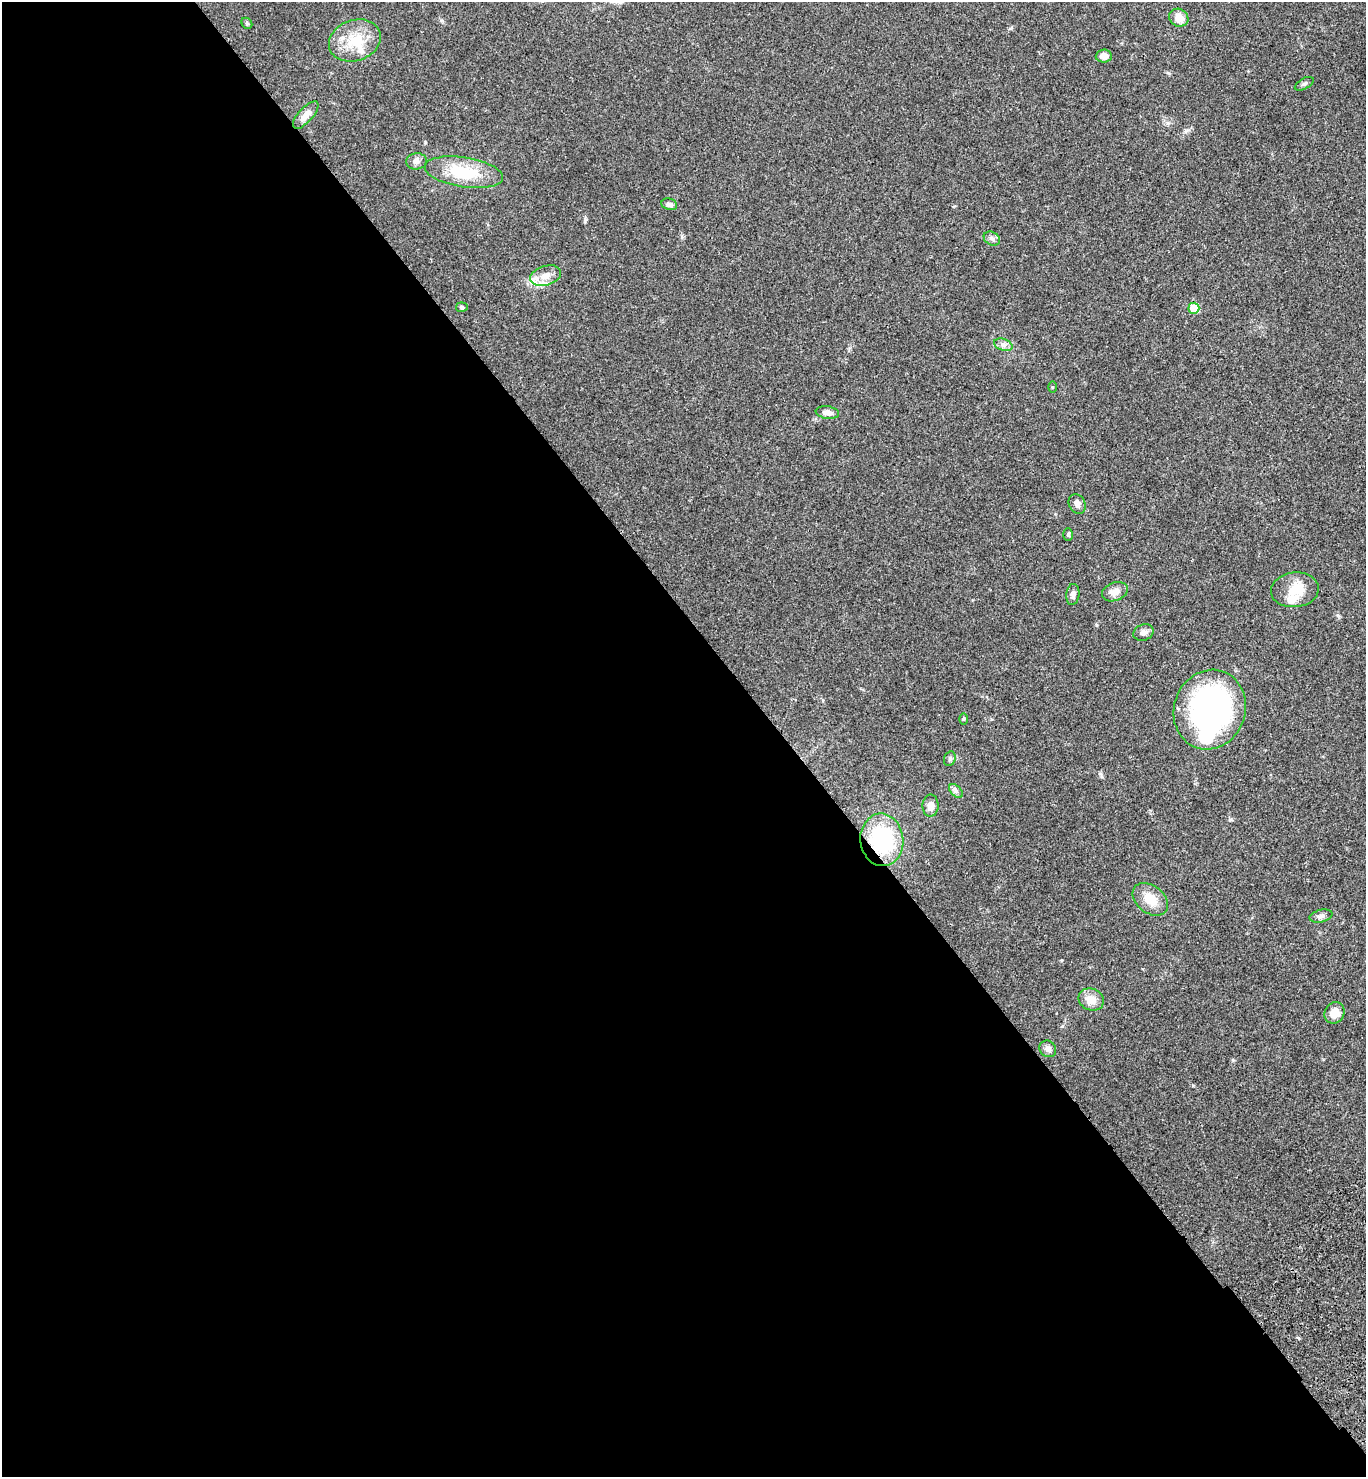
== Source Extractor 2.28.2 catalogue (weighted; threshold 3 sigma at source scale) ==
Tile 9 of 4 x 4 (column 1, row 3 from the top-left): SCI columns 244-1607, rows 1579-3053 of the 6082 x 6105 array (HDU 1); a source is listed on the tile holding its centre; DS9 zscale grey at full resolution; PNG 1368 x 1479 px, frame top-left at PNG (2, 2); each listed source drawn as its Kron ellipse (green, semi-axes under 4 px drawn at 4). Shown black and unused: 57% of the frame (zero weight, under 3 of 4 exposures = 6% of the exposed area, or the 3 px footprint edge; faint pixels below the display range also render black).
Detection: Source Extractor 2.28.2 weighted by HDU 2 'WHT'; one run over the whole footprint, this tile lists its part. Background 0.0474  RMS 0.0054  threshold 0.0244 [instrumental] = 3 sigma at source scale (4.5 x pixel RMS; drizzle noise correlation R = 1.50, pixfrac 1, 0.05/0.05 arcsec/px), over >= 5 px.
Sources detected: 37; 1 inside a brighter object's white glare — neither listed nor drawn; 3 inside a brighter listed object's ellipse — not listed separately; the other 33 listed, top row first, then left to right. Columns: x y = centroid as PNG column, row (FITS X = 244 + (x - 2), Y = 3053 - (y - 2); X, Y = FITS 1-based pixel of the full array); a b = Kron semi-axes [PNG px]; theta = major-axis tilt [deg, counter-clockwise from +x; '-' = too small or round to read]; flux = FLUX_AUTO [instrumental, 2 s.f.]
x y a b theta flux
1179 18 10 8 -30 6.3
247 23 6 5 - 0.71
355 40 26 20 19 16
1104 56 8 6 4 3.8
1304 84 10 5 29 1.1
306 115 17 7 48 4.4
416 161 10 8 6 2.2
464 172 40 15 -9 24
669 204 8 5 -18 1.8
992 239 8 6 -33 1.6
545 276 16 9 17 5.7
462 307 6 4 -6 1
1194 308 5 5 - 15
1003 345 9 6 -19 2
1052 387 5 3 - 0.47
827 413 12 6 -8 3
1077 504 10 8 -63 2.5
1068 535 6 5 - 0.85
1295 590 24 17 6 12
1115 592 13 9 21 4.1
1073 594 10 6 84 2.2
1143 632 10 8 21 2.3
1210 710 40 35 72 120
964 719 6 4 89 0.64
950 759 7 5 69 1
956 791 8 5 -45 1.4
931 806 11 8 89 3.3
882 840 26 21 -84 45
1150 899 20 13 -39 9.1
1321 916 11 6 13 1.8
1091 1000 13 10 -22 6.4
1334 1013 11 9 59 6.4
1048 1049 9 7 -44 2.2
Overlapping masked pixels (flux is a lower limit): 1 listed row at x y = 882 840
Unlisted compact peaks at least as high as the median listed source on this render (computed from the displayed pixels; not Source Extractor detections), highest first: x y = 585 221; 1096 625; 1233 1060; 1338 615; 1230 819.